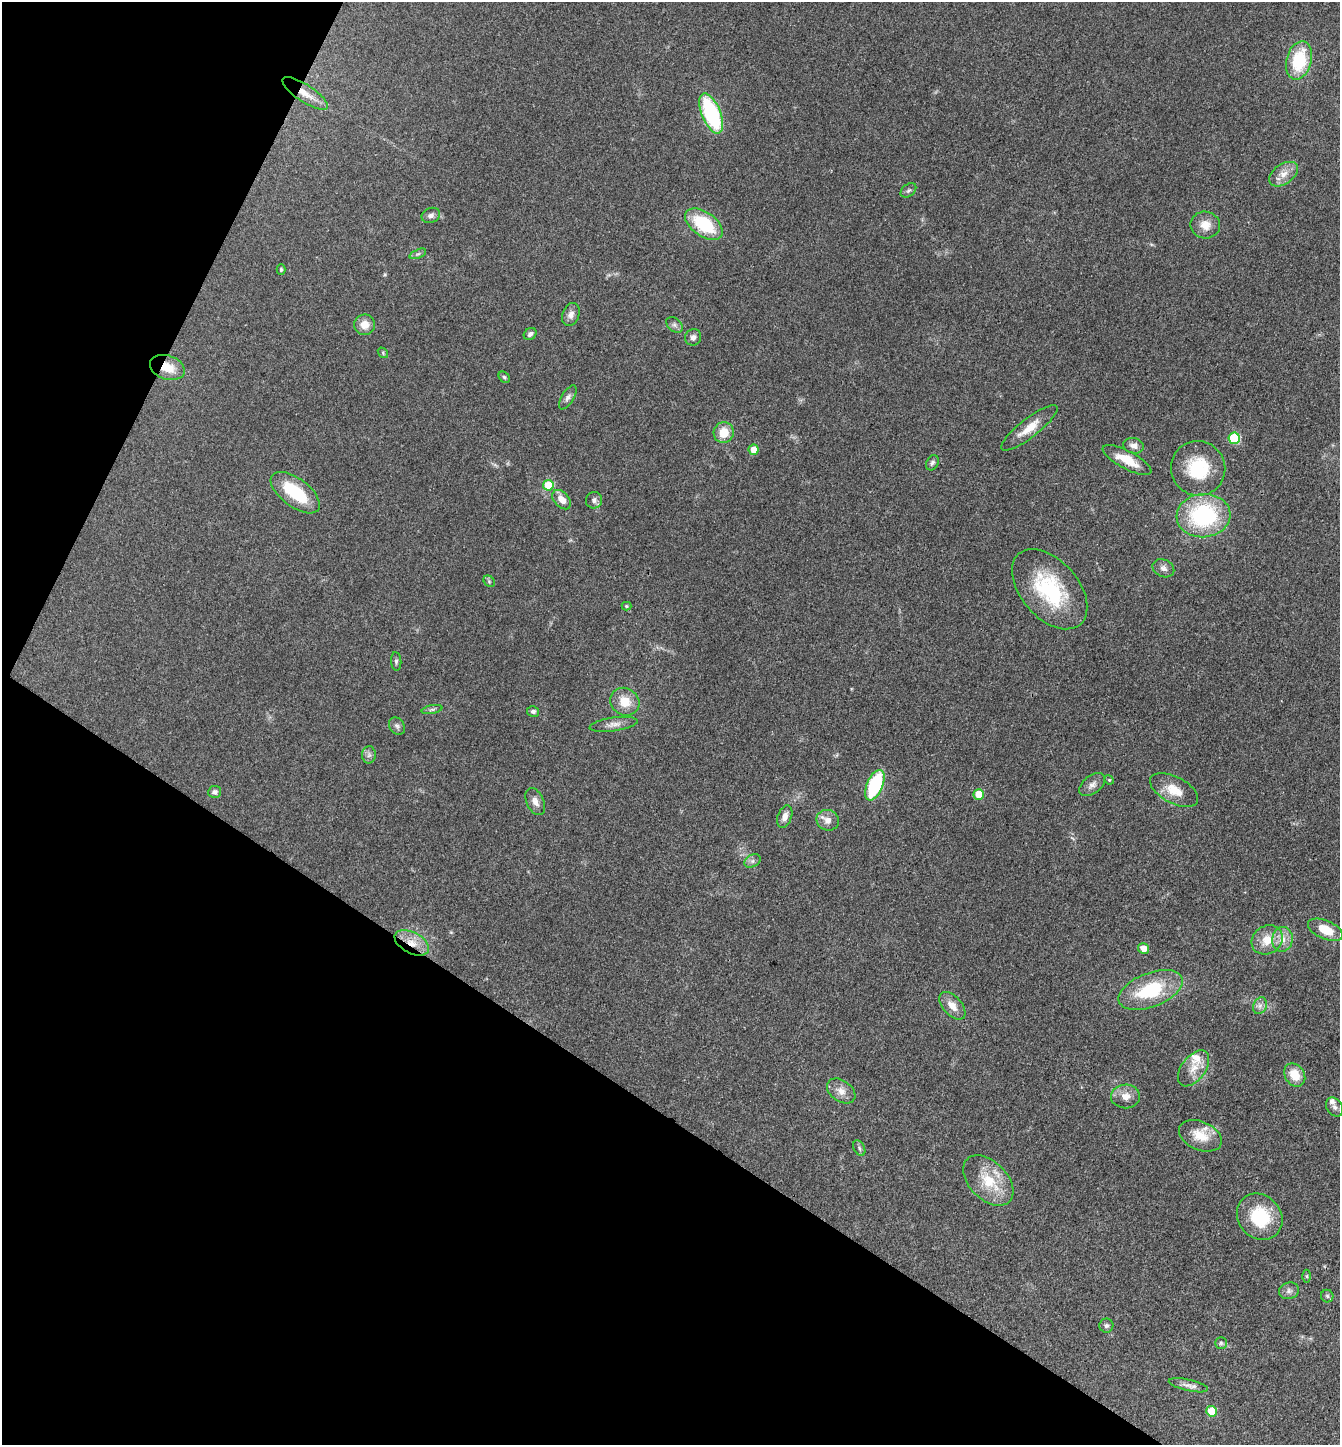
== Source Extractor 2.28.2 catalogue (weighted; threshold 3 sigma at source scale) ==
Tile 9 of 4 x 4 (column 1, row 3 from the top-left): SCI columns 286-1623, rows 1446-2888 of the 5784 x 5775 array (HDU 1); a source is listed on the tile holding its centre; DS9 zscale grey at full resolution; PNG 1342 x 1447 px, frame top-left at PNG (2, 2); each listed source drawn as its Kron ellipse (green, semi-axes under 4 px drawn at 4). Shown black and unused: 29% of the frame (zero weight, under 3 of 4 exposures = <1% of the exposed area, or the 3 px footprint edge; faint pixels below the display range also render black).
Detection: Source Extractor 2.28.2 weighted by HDU 2 'WHT'; one run over the whole footprint, this tile lists its part. Background 0.0999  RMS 0.006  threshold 0.027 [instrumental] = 3 sigma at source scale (4.5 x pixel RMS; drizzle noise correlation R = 1.50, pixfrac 1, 0.05/0.05 arcsec/px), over >= 5 px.
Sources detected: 80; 1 inside a brighter object's white glare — neither listed nor drawn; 2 inside a brighter listed object's ellipse — not listed separately; the other 77 listed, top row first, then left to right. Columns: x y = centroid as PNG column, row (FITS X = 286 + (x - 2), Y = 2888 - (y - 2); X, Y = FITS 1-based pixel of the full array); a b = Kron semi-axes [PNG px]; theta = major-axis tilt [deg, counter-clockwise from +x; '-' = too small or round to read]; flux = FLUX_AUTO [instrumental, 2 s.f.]
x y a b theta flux
1299 60 19 12 75 31
305 93 26 8 -33 8.5
711 113 21 9 -67 62
1283 174 16 10 34 6.3
908 190 9 6 39 1.6
431 215 9 7 23 2.2
704 224 21 12 -35 32
1205 225 15 13 -10 7
418 254 9 4 22 1.3
281 270 5 4 - 0.9
571 314 12 8 68 3.3
365 325 10 10 - 6.4
674 325 9 6 -41 1.9
530 334 7 5 38 1.8
693 337 8 8 - 2.5
383 353 6 4 -51 0.78
167 367 18 12 -18 11
504 377 6 4 -45 0.94
568 397 13 6 59 2.5
1029 428 35 9 38 10
724 433 10 10 - 11
1234 438 6 5 - 35
1134 446 10 7 -12 3.6
754 450 5 5 - 7.3
1127 460 27 9 -28 12
932 463 8 6 62 1.6
1198 468 27 27 - 31
548 485 5 5 - 17
295 493 29 14 -37 29
562 500 11 7 -47 5.8
594 500 8 8 - 2.3
1203 516 27 21 4 67
1163 568 11 8 -26 3
489 581 6 5 - 0.99
1050 589 47 28 -49 51
626 606 5 4 - 0.66
396 661 9 5 -85 1.4
625 702 15 13 -34 10
432 709 10 4 11 1.3
533 711 6 5 - 1.7
614 724 24 6 8 4.1
397 726 9 7 -51 1.8
369 755 8 7 - 2
1109 780 5 4 - 0.74
875 785 16 8 67 48
1092 785 15 9 38 3.6
1174 790 26 13 -28 12
215 792 6 6 - 1.7
979 794 5 5 - 12
535 802 14 8 -65 3.9
785 817 11 7 69 4
828 820 11 10 - 4.7
753 861 9 6 27 1.9
1325 930 18 9 -23 12
1282 939 12 10 80 6
1267 940 16 14 35 11
412 943 19 10 -28 9.5
1144 948 5 5 - 7.2
1151 990 34 17 21 37
952 1006 16 9 -48 6.4
1260 1006 9 6 68 2.6
1194 1068 20 12 53 8.4
1295 1075 12 9 -56 11
841 1091 16 10 -35 5.4
1125 1096 14 12 1 5.9
1334 1107 10 7 -55 2.5
1200 1136 22 14 -23 13
859 1148 8 5 -62 1.4
988 1180 30 19 -46 20
1260 1217 24 21 -49 29
1307 1276 6 4 -89 0.84
1289 1291 10 8 16 2.5
1327 1296 6 6 - 1.3
1106 1326 7 7 - 1.5
1221 1343 6 6 - 1.2
1188 1385 20 5 -12 3.3
1211 1411 5 5 - 13
Overlapping masked pixels (flux is a lower limit): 3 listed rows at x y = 305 93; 167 367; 412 943